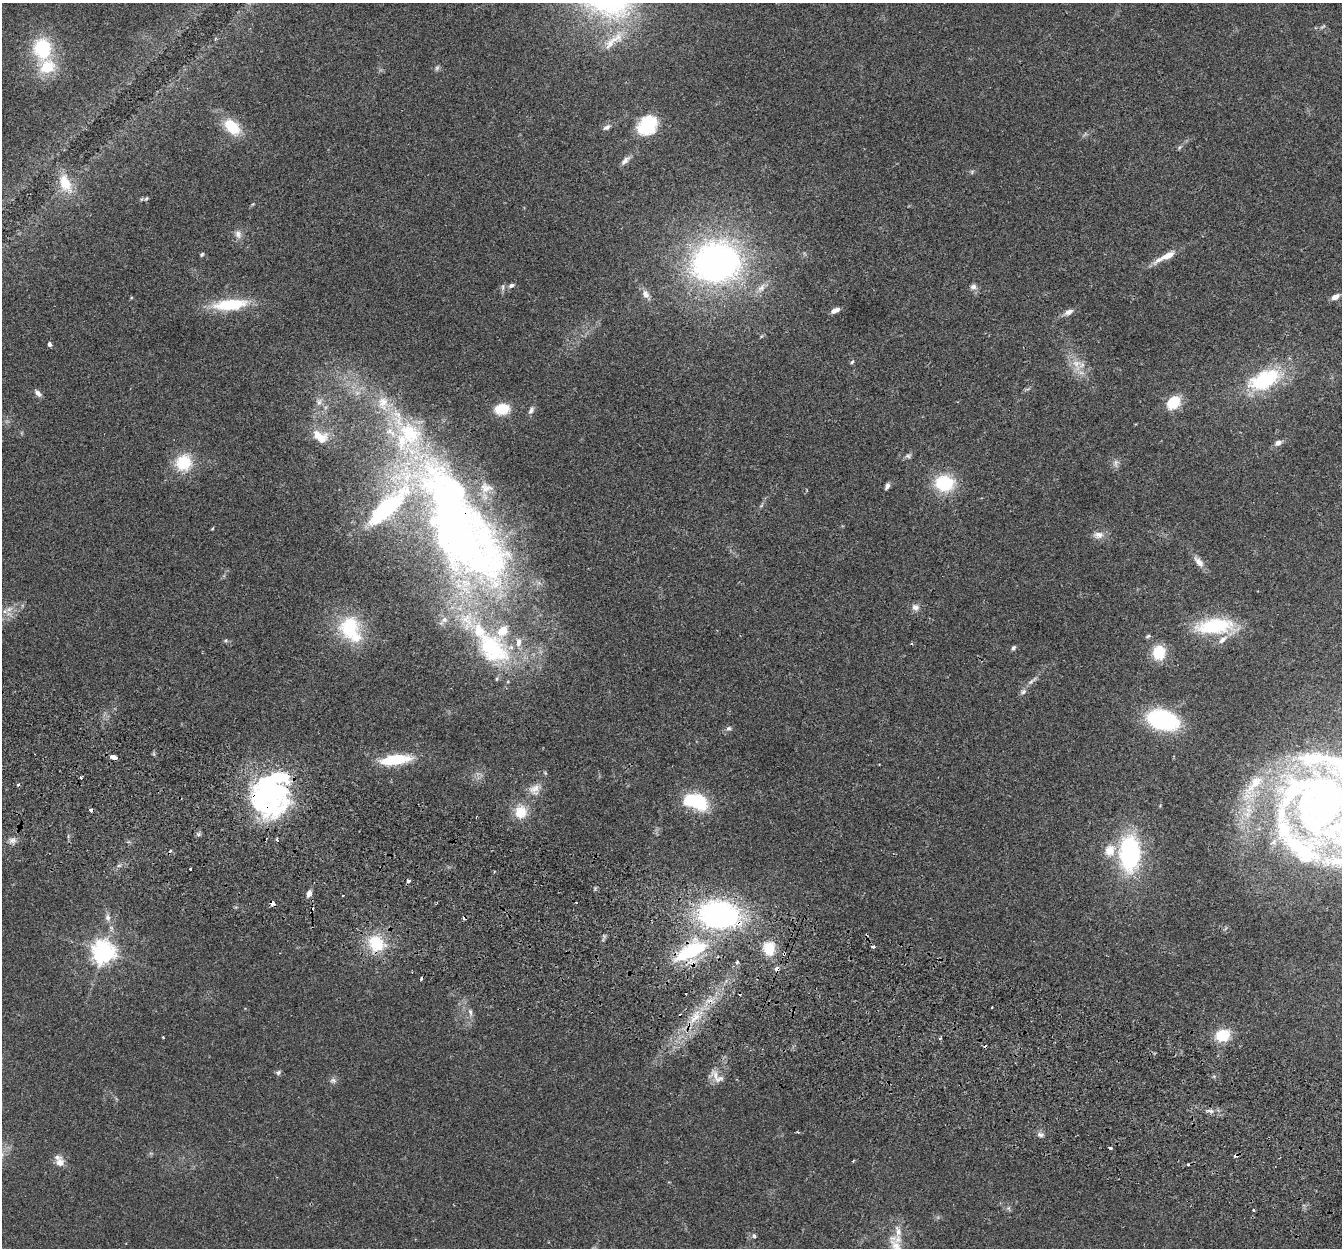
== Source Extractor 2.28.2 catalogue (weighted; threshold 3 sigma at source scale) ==
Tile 6 of 4 x 4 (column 2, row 2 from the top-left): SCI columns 1364-2703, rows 2682-3927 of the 5411 x 5490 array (HDU 1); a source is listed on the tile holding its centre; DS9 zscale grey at full resolution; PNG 1344 x 1250 px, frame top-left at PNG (2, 3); no overlay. Shown black and unused: <1% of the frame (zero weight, under 2 of 3 exposures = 3% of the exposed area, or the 3 px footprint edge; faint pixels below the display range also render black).
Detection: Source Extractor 2.28.2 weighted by HDU 2 'WHT'; one run over the whole footprint, this tile lists its part. Background 0.0645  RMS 0.0082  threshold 0.0369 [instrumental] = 3 sigma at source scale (4.5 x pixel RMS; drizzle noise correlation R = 1.50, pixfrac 1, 0.05/0.05 arcsec/px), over >= 5 px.
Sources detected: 143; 3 too faint to see at this stretch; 5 inside a brighter object's white glare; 12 cosmic-ray / hot-pixel residue — not listed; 25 inside a brighter listed object's ellipse — not listed separately; the other 98 listed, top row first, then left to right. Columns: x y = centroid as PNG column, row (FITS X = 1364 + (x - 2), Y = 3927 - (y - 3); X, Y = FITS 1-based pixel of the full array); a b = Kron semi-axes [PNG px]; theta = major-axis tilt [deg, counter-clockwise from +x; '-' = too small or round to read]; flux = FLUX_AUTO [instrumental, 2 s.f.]
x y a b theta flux
611 43 46 11 48 21
42 48 19 16 -81 54
437 68 9 5 75 1.7
647 125 22 17 45 38
232 127 21 13 -42 27
607 127 10 6 29 3.2
1179 147 7 4 70 1.3
625 160 15 6 46 4
972 172 6 5 - 1.4
65 183 25 15 -66 21
146 198 7 5 61 1.3
253 204 5 4 - 0.86
238 234 13 9 -77 4.8
202 254 6 5 - 1.3
1168 255 19 7 28 12
716 262 43 36 11 330
511 285 9 6 21 2.5
503 287 11 4 86 1.9
973 287 9 8 - 3.4
761 288 16 9 53 6.9
645 294 11 8 -63 5.2
1335 297 8 6 26 5.3
230 304 42 13 6 39
835 310 9 5 24 5
1068 312 13 7 28 4.6
49 344 4 4 - 4.7
852 362 6 5 - 1.3
1077 364 20 14 -69 14
1264 380 38 19 24 67
38 393 10 6 -44 3.4
319 402 11 9 79 4.7
1173 402 16 12 49 21
502 409 17 12 7 19
531 410 11 6 66 3
320 436 23 14 -23 15
1278 443 11 7 29 3.7
908 456 8 7 - 2.1
184 463 22 20 39 28
944 483 16 13 -2 51
887 486 7 5 65 2.9
454 524 176 68 -57 760
1098 535 15 9 -3 6
1199 562 18 8 -51 6.5
915 607 10 9 - 4.3
9 609 11 7 15 4.7
1215 626 43 17 2 60
349 627 31 27 67 49
1148 636 7 4 27 1.3
226 641 6 5 - 1.3
1013 648 7 5 51 1.7
1159 652 14 12 88 24
1032 681 20 5 39 4.3
1163 720 20 12 -15 150
729 729 7 6 - 2.3
114 757 6 4 -25 18
394 760 27 9 8 46
81 777 3 3 - 1
18 785 4 4 - 1.2
535 789 18 14 33 9
264 790 52 26 71 110
689 800 6 5 - 67
1317 804 98 80 -8 440
91 810 4 3 - 26
521 812 18 16 -78 17
12 840 11 7 13 3.9
277 840 4 3 - 1.6
1110 850 17 14 67 13
1130 853 35 19 89 120
190 869 3 3 - 1.8
309 894 7 5 66 5.2
272 903 4 4 - 7.2
719 915 40 26 -6 190
108 917 11 7 -74 3.9
376 943 22 19 -43 33
769 948 15 13 -88 20
691 951 38 17 30 70
103 952 7 7 - 710
784 954 4 3 - 2.5
737 962 5 4 - 1.6
777 969 7 6 - 2.5
992 1007 3 2 - 1.5
470 1012 12 5 -81 3.3
695 1017 24 10 55 19
1223 1035 15 12 18 23
163 1037 3 2 - 0.75
940 1038 4 3 - 1.1
278 1072 8 6 38 1.8
715 1075 19 12 -52 8.1
333 1080 9 7 -3 2.8
1211 1111 9 5 -25 2.8
798 1132 3 2 - 1.1
1040 1135 9 6 -29 2.6
853 1161 3 2 - 0.86
60 1163 12 10 -81 6.9
1008 1208 6 6 - 1.7
1254 1210 3 3 - 5.3
754 1236 7 5 -73 1.5
896 1246 17 14 54 12
Overlapping masked pixels (flux is a lower limit): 9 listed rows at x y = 454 524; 264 790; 91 810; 272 903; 719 915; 691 951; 784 954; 777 969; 695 1017
Isophote crosses this tile's border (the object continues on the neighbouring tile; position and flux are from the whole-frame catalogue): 2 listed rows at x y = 1317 804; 896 1246